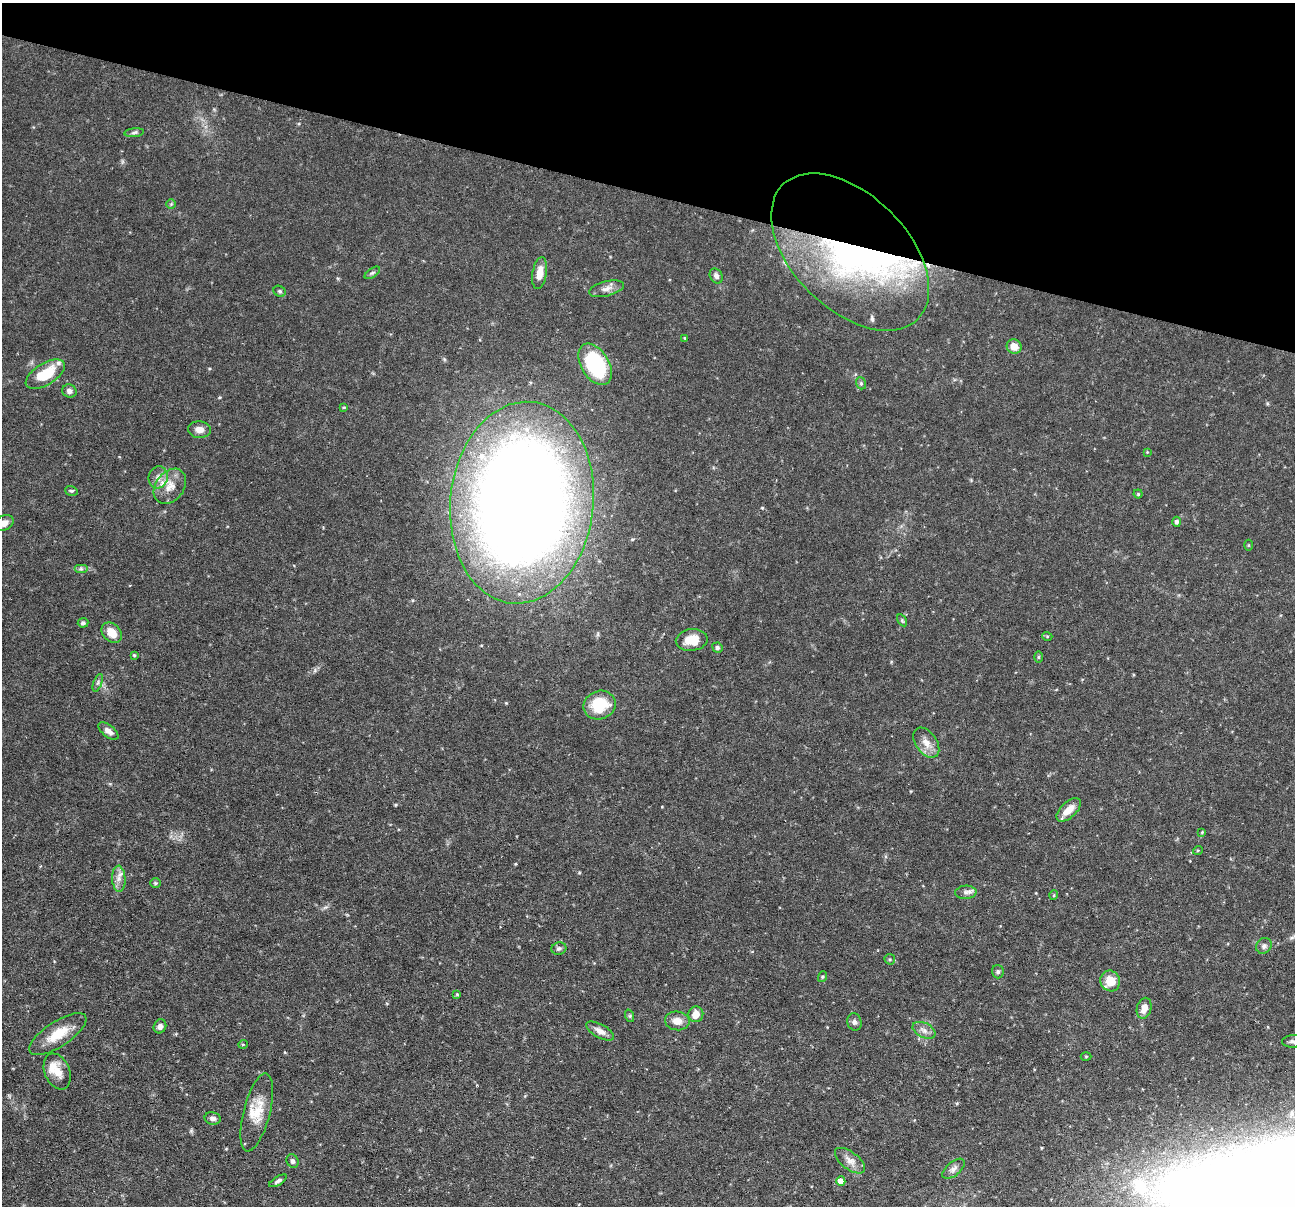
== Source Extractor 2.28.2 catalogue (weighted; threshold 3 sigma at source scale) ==
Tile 2 of 4 x 4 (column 2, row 1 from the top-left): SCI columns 1294-2586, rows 3861-5064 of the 5173 x 5188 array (HDU 1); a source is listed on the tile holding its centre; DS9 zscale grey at full resolution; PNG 1297 x 1208 px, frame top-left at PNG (2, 3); each listed source drawn as its Kron ellipse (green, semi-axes under 4 px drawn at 4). Shown black and unused: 16% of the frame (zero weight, under 3 of 6 exposures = <1% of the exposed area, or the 3 px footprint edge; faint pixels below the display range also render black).
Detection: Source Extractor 2.28.2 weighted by HDU 2 'WHT'; one run over the whole footprint, this tile lists its part. Background 0.0644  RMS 0.0042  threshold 0.0171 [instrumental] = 3 sigma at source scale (4.09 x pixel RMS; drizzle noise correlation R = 1.36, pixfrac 0.8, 0.05/0.05 arcsec/px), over >= 5 px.
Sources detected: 78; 1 inside a brighter object's white glare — neither listed nor drawn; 5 inside a brighter listed object's ellipse — not listed separately; the other 72 listed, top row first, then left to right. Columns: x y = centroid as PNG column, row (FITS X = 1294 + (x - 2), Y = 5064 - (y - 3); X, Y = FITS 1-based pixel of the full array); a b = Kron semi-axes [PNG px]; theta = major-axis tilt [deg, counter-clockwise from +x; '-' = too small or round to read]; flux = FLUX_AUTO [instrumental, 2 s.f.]
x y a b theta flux
134 133 10 4 6 0.84
171 204 5 5 - 0.49
850 252 95 57 -45 140
372 273 9 4 35 0.82
540 273 16 7 80 4.3
716 276 8 6 -60 1.5
606 289 18 7 14 2.6
279 291 6 5 - 0.72
685 338 4 3 - 0.39
1014 347 7 7 - 3.7
595 364 23 14 -58 36
45 374 22 10 32 13
861 383 6 5 - 0.68
69 391 7 6 - 1.5
344 407 4 3 - 0.41
199 430 11 8 -2 2.8
1147 452 4 4 - 0.32
158 477 11 9 75 2.5
170 486 19 14 52 5.6
71 491 6 4 -19 0.56
1138 494 4 4 - 0.49
522 503 101 71 84 690
1177 522 5 4 - 0.91
4 523 10 7 26 2.6
1248 545 5 3 - 0.4
81 569 7 4 0 0.76
902 620 6 4 -57 0.6
83 623 5 4 - 0.83
112 633 11 8 -46 5.3
1047 636 5 3 - 0.44
692 640 16 11 8 7.2
717 648 5 5 - 0.95
134 655 4 4 - 0.42
1038 657 5 4 - 0.46
98 683 9 3 69 0.68
599 705 16 14 21 14
108 731 12 6 -39 2.2
926 743 17 10 -54 4
1069 810 15 8 43 4.7
1202 832 4 3 - 0.3
1198 850 5 3 - 0.37
119 879 13 6 -87 2.5
155 883 5 4 - 0.53
966 892 11 7 3 1.5
1054 895 5 3 - 0.34
1264 946 8 7 - 1.3
559 949 7 6 - 1.1
890 959 5 5 - 0.51
998 972 6 6 - 0.78
822 977 5 3 - 0.43
1110 981 10 9 - 6.2
457 994 4 3 - 0.41
1144 1008 11 7 76 3.2
696 1014 8 7 - 4.1
630 1016 6 4 -72 0.56
677 1021 12 9 -5 3.6
854 1022 9 7 -75 1.3
160 1026 7 6 - 1.4
924 1030 12 7 -26 2.1
600 1031 15 6 -30 2.6
58 1034 33 12 33 9.3
1293 1041 11 6 2 1.4
243 1044 5 3 - 0.33
1086 1056 5 3 - 0.35
57 1072 19 12 -68 5.3
257 1112 40 13 76 9.6
213 1118 8 6 -10 1.4
293 1161 7 5 -65 0.97
850 1161 18 8 -38 2.9
954 1169 13 7 40 1.8
278 1181 10 4 31 0.96
841 1181 5 4 - 4.4
Overlapping masked pixels (flux is a lower limit): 1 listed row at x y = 850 252
Isophote crosses this tile's border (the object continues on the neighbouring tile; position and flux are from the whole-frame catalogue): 2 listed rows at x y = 4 523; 1293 1041